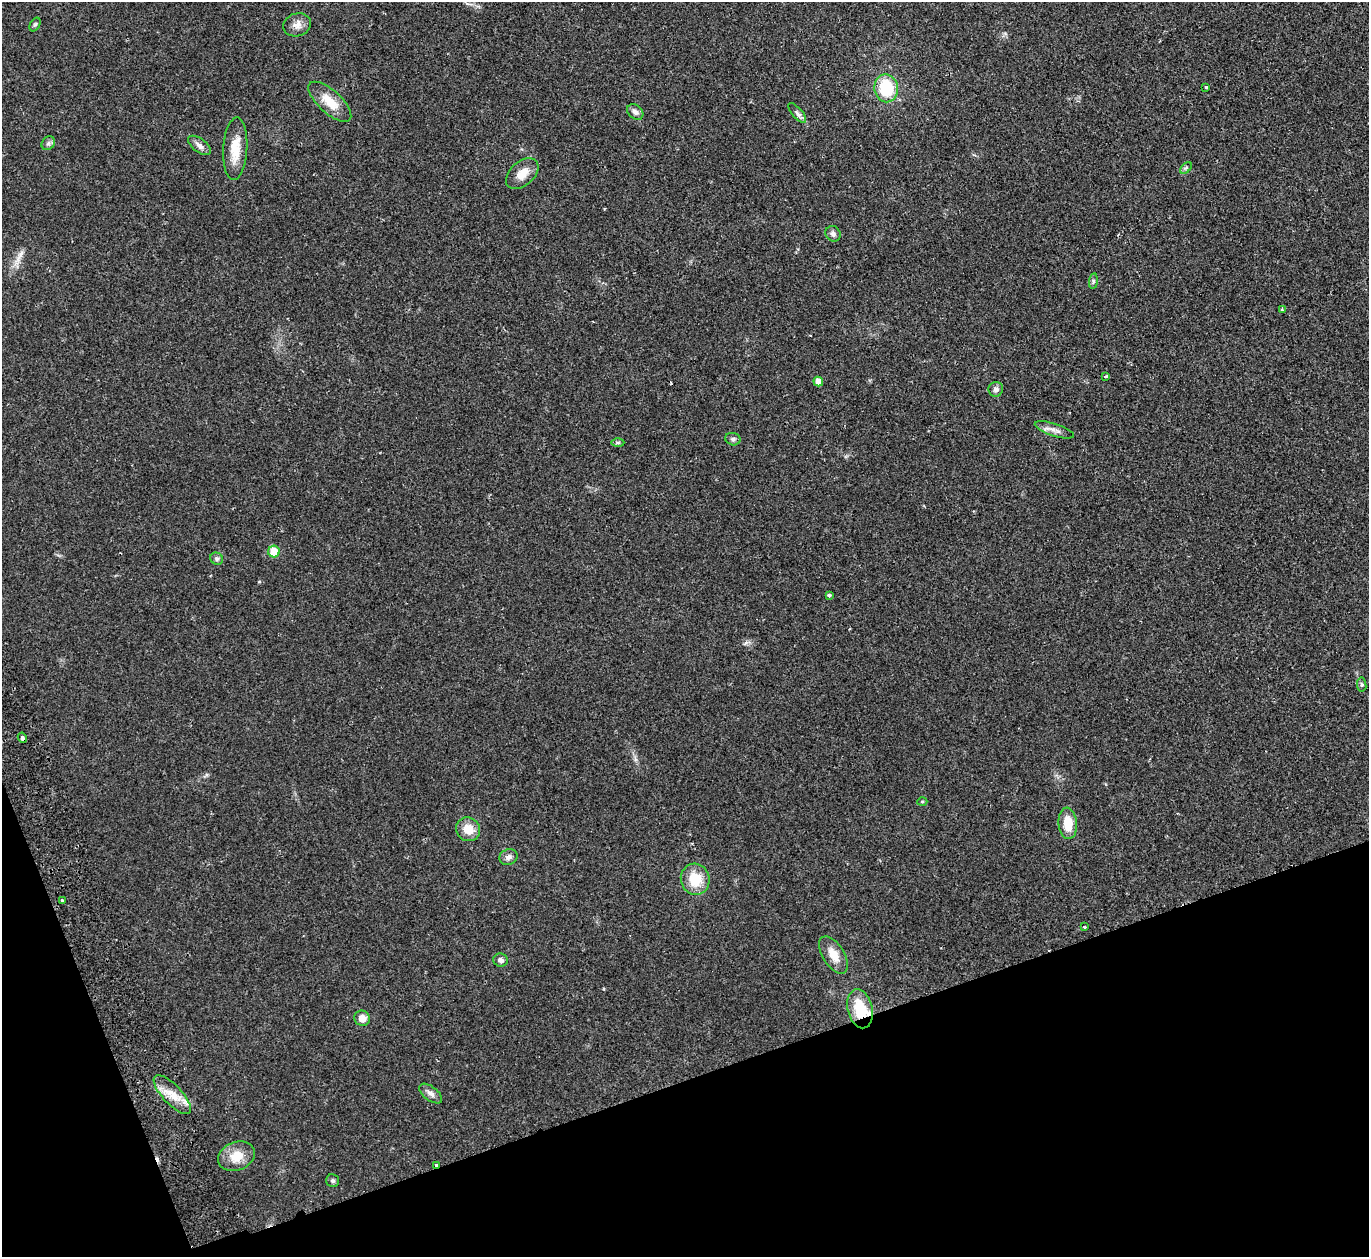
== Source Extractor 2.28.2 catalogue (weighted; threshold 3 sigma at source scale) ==
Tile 14 of 4 x 4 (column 2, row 4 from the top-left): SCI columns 1423-2789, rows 183-1437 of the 5582 x 5510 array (HDU 1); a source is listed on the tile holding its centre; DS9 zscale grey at full resolution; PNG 1371 x 1259 px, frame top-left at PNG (2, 2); each listed source drawn as its Kron ellipse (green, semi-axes under 4 px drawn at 4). Shown black and unused: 17% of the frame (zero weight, under 2 of 3 exposures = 3% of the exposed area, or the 3 px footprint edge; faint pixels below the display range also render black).
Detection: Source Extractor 2.28.2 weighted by HDU 2 'WHT'; one run over the whole footprint, this tile lists its part. Background 0.0176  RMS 0.004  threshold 0.018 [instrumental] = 3 sigma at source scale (4.5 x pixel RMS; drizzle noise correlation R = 1.50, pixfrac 1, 0.05/0.05 arcsec/px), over >= 5 px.
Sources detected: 42; all 42 listed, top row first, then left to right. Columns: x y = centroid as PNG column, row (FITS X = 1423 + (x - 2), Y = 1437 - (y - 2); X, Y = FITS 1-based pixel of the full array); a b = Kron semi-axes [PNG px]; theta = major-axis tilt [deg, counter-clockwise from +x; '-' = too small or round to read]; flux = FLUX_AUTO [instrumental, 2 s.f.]
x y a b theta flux
35 25 7 5 61 0.68
297 25 14 11 18 2.8
1206 87 3 3 - 0.94
886 88 14 11 -81 15
330 102 27 11 -42 7
635 112 9 6 -41 1.5
797 113 12 5 -49 1.3
48 143 7 6 - 0.99
199 145 13 6 -36 1.8
235 149 31 12 87 7.8
1186 168 7 4 44 0.64
522 174 19 12 42 4.4
833 234 8 7 - 1.3
1093 281 8 4 82 0.7
1282 310 3 2 - 0.38
1105 376 3 3 - 0.87
818 381 5 4 - 3.1
996 389 7 7 - 1.5
1054 430 20 6 -18 2.4
733 439 8 6 -15 1
618 443 6 4 0 0.56
274 552 6 6 - 6.7
217 559 6 6 - 0.84
829 595 4 4 - 0.61
1362 685 7 4 -83 0.64
22 738 5 3 - 3.6
922 802 5 3 - 0.39
1068 823 16 9 -85 6.6
468 829 12 11 - 5.6
508 857 9 7 24 1.5
695 879 16 14 -76 9.4
62 900 2 2 - 0.38
1084 927 3 2 - 0.37
834 955 21 10 -58 5
500 960 7 6 - 1.3
860 1009 20 12 -77 13
362 1018 8 7 - 3.2
431 1094 13 7 -37 1.8
172 1095 25 9 -47 6.1
236 1156 19 14 20 6.7
436 1165 4 3 - 2.3
333 1181 6 6 - 0.74
Overlapping masked pixels (flux is a lower limit): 3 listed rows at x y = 22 738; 860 1009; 436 1165